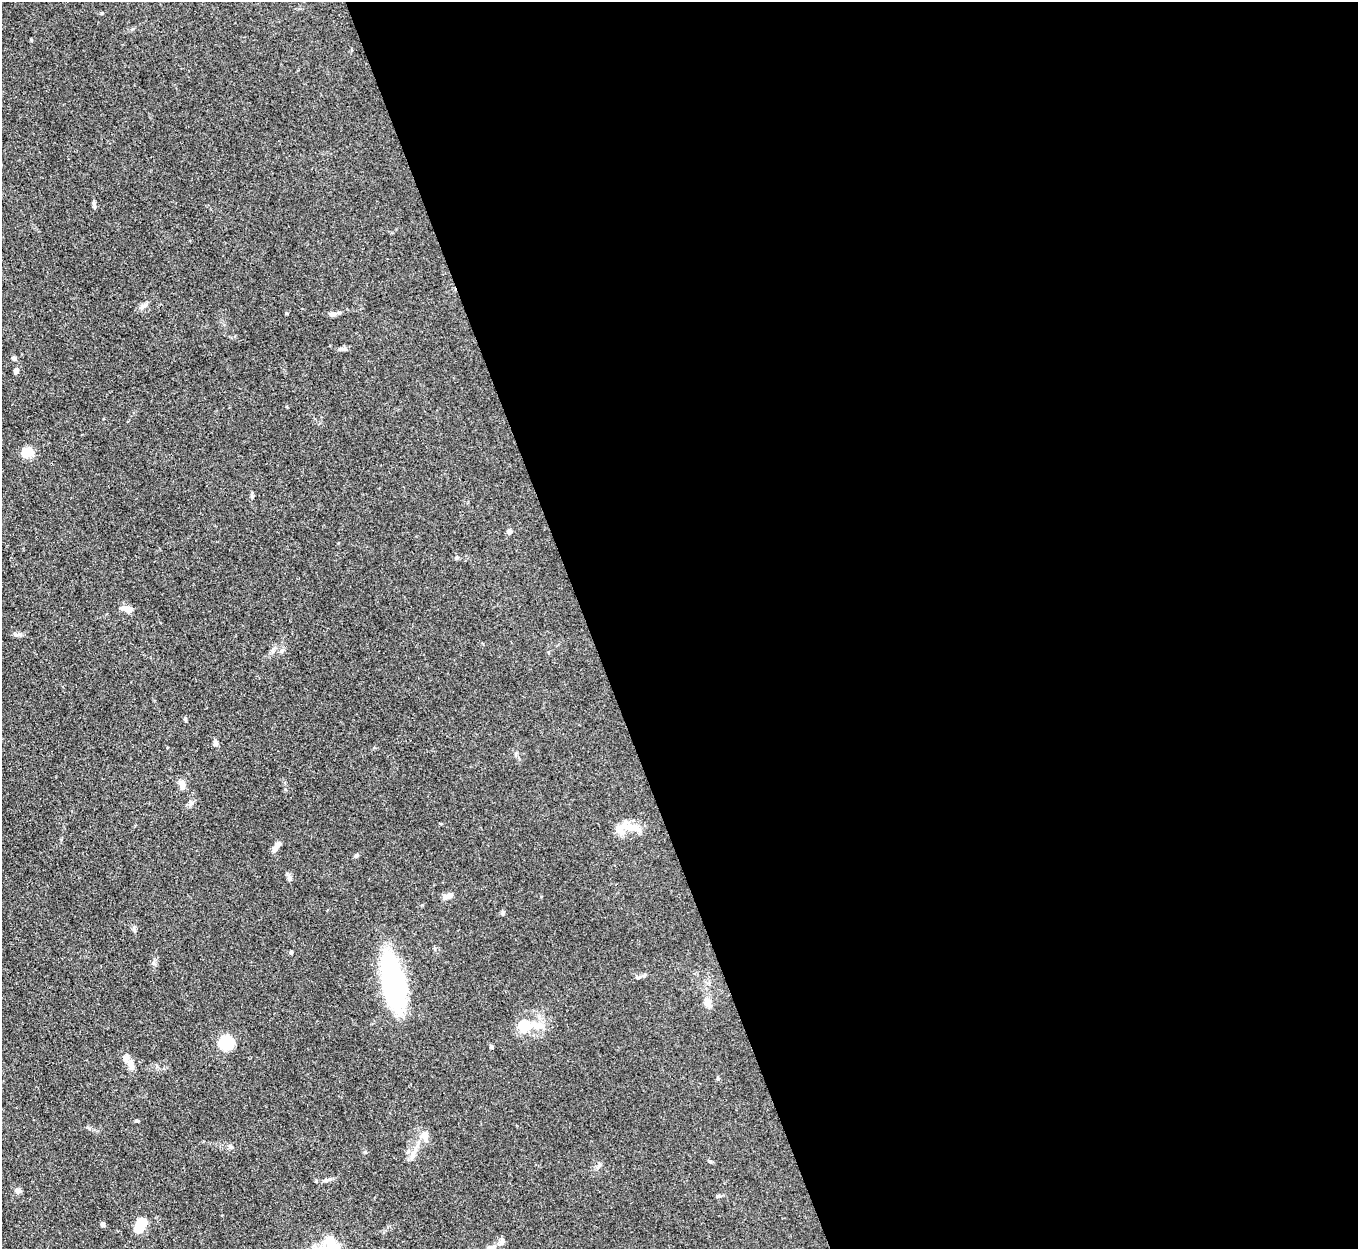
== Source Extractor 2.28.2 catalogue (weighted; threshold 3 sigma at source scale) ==
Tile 8 of 4 x 4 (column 4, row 2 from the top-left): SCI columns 4069-5424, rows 2770-4016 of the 5427 x 5413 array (HDU 1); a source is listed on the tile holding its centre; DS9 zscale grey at full resolution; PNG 1360 x 1251 px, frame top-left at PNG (2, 2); no overlay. Shown black and unused: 57% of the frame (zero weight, under 3 of 4 exposures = <1% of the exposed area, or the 3 px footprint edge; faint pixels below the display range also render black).
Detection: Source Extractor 2.28.2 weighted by HDU 2 'WHT'; one run over the whole footprint, this tile lists its part. Background 0.107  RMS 0.0065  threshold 0.0295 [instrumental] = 3 sigma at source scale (4.5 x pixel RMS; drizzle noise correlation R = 1.50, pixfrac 1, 0.05/0.05 arcsec/px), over >= 5 px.
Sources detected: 43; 2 inside a brighter object's white glare — not listed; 2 inside a brighter listed object's ellipse — not listed separately; the other 39 listed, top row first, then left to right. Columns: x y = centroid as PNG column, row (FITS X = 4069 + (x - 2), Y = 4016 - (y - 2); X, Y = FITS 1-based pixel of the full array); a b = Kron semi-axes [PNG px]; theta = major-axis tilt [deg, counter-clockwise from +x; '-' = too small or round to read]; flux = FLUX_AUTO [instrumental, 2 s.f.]
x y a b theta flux
94 204 9 5 -76 1.5
145 305 10 6 25 2.3
332 314 8 6 6 2.8
343 349 12 4 -3 1.9
14 358 6 5 - 1.8
16 370 7 5 -81 2
27 453 15 11 9 8.9
509 531 4 4 - 4.7
127 609 16 6 -14 4.6
185 719 5 4 - 0.84
216 743 8 5 -78 2
182 784 11 7 -80 4.4
630 827 34 8 -8 9.1
276 847 13 5 54 3.8
356 856 6 4 73 1.1
289 879 6 6 - 1.6
446 897 12 7 20 2.7
503 912 7 4 84 1.1
134 930 6 4 -71 1.1
291 952 4 3 - 1
644 975 6 5 - 1.3
393 982 58 22 -78 100
707 1002 11 7 -70 5.7
524 1025 18 15 4 14
226 1042 12 11 - 29
491 1047 5 4 - 0.81
127 1056 13 7 48 2.9
131 1063 11 7 52 3.9
137 1121 5 3 - 0.92
425 1136 15 10 -83 5.5
231 1147 7 4 -17 1.1
413 1156 18 5 64 3.8
710 1161 6 4 -19 0.8
327 1180 13 5 16 2.1
18 1191 7 6 - 2.4
139 1223 13 11 62 10
103 1224 5 5 - 1.7
502 1241 9 6 68 2.1
489 1248 7 6 - 1.7
Isophote crosses this tile's border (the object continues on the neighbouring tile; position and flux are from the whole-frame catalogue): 1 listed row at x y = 489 1248
Unlisted compact peaks at least as high as the median listed source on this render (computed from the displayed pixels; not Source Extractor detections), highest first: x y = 286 313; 365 1152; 154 964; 16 635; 102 13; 89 1128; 718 1079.